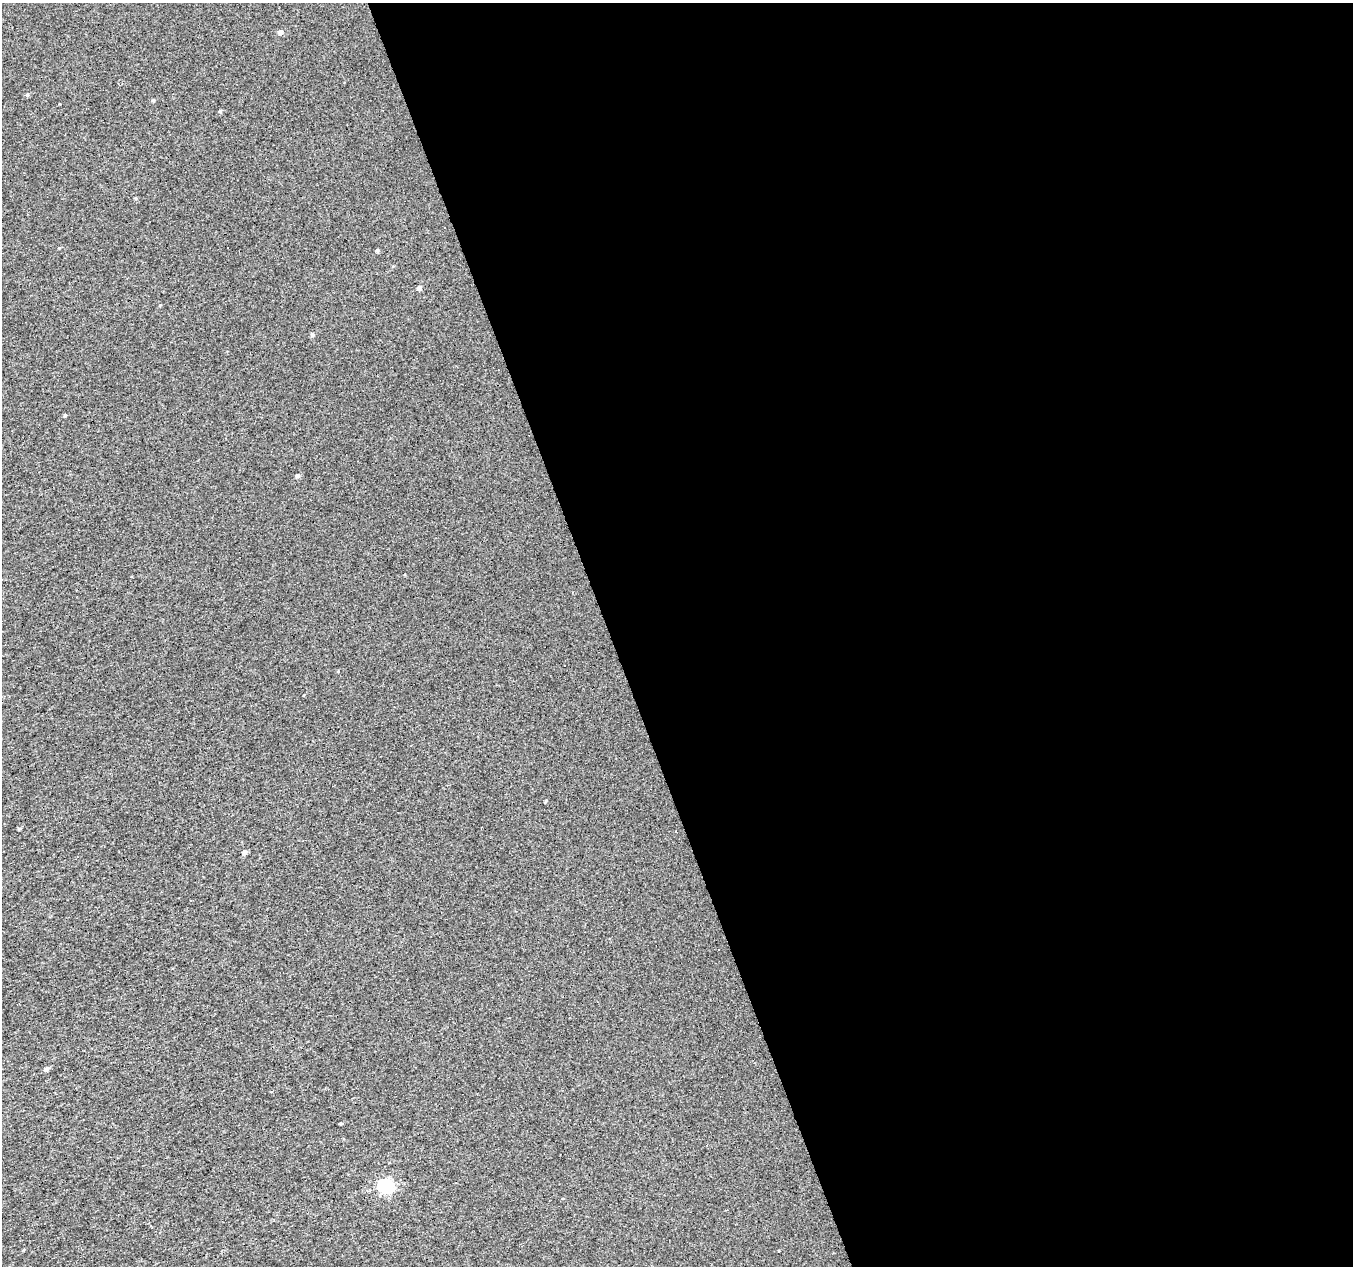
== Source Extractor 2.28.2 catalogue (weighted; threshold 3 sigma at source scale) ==
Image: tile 8 of 4 x 4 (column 4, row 2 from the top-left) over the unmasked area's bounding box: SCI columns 4055-5405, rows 2589-3852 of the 5405 x 5232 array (HDU 1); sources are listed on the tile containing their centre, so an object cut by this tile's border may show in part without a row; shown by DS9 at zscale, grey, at full resolution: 1 PNG px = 1 image px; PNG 1355 x 1268 px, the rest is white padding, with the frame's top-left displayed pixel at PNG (2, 3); no overlay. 55% of this frame is shown black and not used: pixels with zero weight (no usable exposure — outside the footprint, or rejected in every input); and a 3 px margin inside the footprint's outer edge (the drizzle kernel's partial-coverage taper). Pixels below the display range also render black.
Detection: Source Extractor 2.28.2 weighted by HDU 2 'WHT'; one run over the whole footprint, this tile lists its part. Background 0.00189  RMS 0.019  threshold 0.0866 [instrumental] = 3 sigma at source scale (4.5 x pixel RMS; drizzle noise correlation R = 1.50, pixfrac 1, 0.0396/0.0396 arcsec/px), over >= 5 px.
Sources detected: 19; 4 cosmic-ray / hot-pixel residue — not listed; the other 15 listed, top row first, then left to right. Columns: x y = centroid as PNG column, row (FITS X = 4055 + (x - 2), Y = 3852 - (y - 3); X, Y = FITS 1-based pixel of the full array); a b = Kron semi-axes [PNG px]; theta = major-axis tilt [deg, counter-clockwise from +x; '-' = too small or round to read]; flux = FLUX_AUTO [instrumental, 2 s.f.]
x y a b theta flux
280 32 6 5 - 6.2
27 95 4 4 - 2.5
153 100 5 4 - 2.5
220 111 4 4 - 2.2
59 248 5 3 - 1.5
377 251 5 4 - 2.7
419 288 5 4 - 6.1
312 335 5 4 - 3.1
297 476 5 5 - 3.8
564 666 3 3 - 15
546 801 5 3 - 1.5
245 853 4 4 - 8.8
46 1069 5 4 - 5.4
341 1123 4 3 - 2.1
385 1186 8 6 -34 310
Unlisted compact peaks at least as high as the median listed source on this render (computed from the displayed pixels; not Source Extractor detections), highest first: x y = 65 415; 19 829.